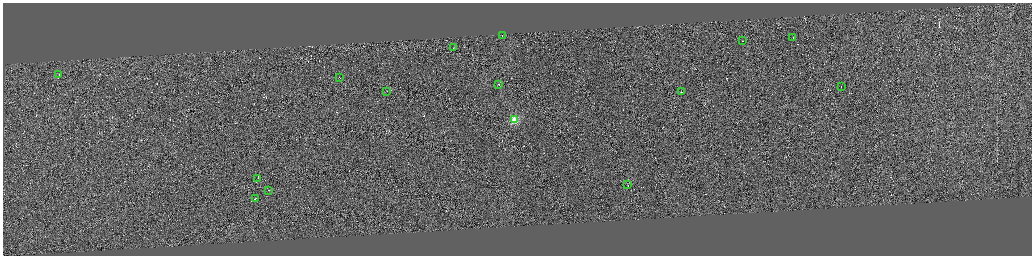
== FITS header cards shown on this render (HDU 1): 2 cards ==
NAXIS1  =                 4117
NAXIS2  =                 1015

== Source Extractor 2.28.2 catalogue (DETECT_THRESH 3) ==
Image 4117 x 1015 px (HDU 1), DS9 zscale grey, zoomed out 1/4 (1 PNG px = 4 x 4 image px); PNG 1034 x 258 px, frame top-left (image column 2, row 1012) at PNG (3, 3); each listed source drawn as its Kron ellipse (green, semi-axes under 4 px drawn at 4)
Background 0.00725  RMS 3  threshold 8.88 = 3 sigma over >= 5 px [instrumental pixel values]
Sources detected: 404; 389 cannot appear on this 1/4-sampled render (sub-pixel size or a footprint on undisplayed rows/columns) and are neither listed nor drawn; the other 15 listed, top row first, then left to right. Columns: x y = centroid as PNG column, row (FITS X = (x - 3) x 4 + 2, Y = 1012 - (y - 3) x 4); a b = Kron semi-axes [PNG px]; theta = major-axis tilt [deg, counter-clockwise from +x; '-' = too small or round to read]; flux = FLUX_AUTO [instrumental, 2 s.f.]
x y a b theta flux
503 35 2 1 - 1.4e+06
793 38 2 1 - 7.5e+03
742 41 2 1 - 7.1e+03
454 48 2 1 - 7.8e+03
59 74 2 1 - 1.0e+04
340 78 2 1 - 7.7e+03
499 84 2 1 - 6.2e+03
841 86 2 1 - 7.0e+03
387 91 2 1 - 7.1e+03
681 92 2 1 - 7.1e+04
515 120 2 2 - 9.8e+04
258 178 2 1 - 7.6e+03
628 185 2 1 - 1.7e+04
269 190 2 1 - 1.1e+04
255 199 2 1 - 1.4e+04
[389 sub-pixel or undisplayed-footprint detections neither listed nor drawn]